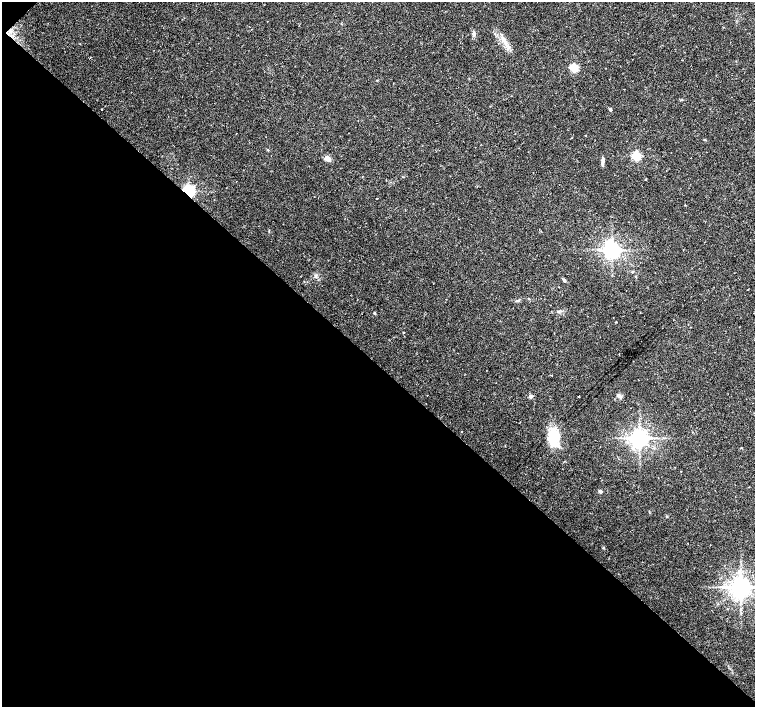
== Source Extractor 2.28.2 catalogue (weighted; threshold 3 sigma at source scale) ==
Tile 9 of 4 x 4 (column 1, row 3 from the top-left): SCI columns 1-1505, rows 1573-2981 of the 6026 x 6026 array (HDU 1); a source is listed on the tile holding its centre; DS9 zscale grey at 2 x 2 block average (1 PNG px = mean of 2 x 2 image px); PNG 757 x 709 px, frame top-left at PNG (2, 2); no overlay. Shown black and unused: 49% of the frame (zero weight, under 2 of 3 exposures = <1% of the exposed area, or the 3 px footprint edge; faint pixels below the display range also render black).
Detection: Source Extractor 2.28.2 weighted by HDU 2 'WHT'; one run over the whole footprint, this tile lists its part. Background 0.0334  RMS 0.0036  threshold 0.0161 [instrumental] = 3 sigma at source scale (4.5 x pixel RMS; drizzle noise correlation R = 1.50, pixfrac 1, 0.0396/0.0396 arcsec/px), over >= 5 px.
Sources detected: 33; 2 inside a brighter listed object's ellipse — not listed separately; the other 31 listed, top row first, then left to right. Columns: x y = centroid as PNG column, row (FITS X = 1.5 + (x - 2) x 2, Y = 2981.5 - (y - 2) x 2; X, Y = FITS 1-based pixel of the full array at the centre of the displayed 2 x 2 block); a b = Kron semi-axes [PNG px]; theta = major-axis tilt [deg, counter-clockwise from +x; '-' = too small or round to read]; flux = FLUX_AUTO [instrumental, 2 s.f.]
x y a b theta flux
474 34 6 4 -84 1.9
506 43 7 3 -57 3.1
574 67 3 3 - 56
101 109 2 2 - 2.6
610 109 3 2 - 2
704 140 3 2 - 0.51
267 150 3 2 - 0.49
636 156 3 3 - 70
328 159 5 4 - 6.1
603 162 9 3 86 2.8
646 179 3 2 - 0.46
189 191 4 3 - 200
377 199 2 2 - 4
612 250 5 4 - 430
632 272 3 3 - 0.77
564 280 5 3 - 1.3
748 289 2 2 - 0.35
529 299 2 2 - 0.42
374 313 3 2 - 1.3
616 322 3 2 - 0.43
403 332 3 2 - 0.48
530 396 4 4 - 2.5
579 396 2 2 - 0.41
620 396 7 4 -41 1.9
630 408 2 2 - 0.56
553 437 19 12 81 23
640 438 4 4 - 600
633 449 4 3 - 2
600 491 3 2 - 4.1
603 548 3 2 - 0.61
741 587 5 5 - 850
Overlapping masked pixels (flux is a lower limit): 1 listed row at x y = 189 191
Diffuse or blended objects may show on this block-average render without a row.